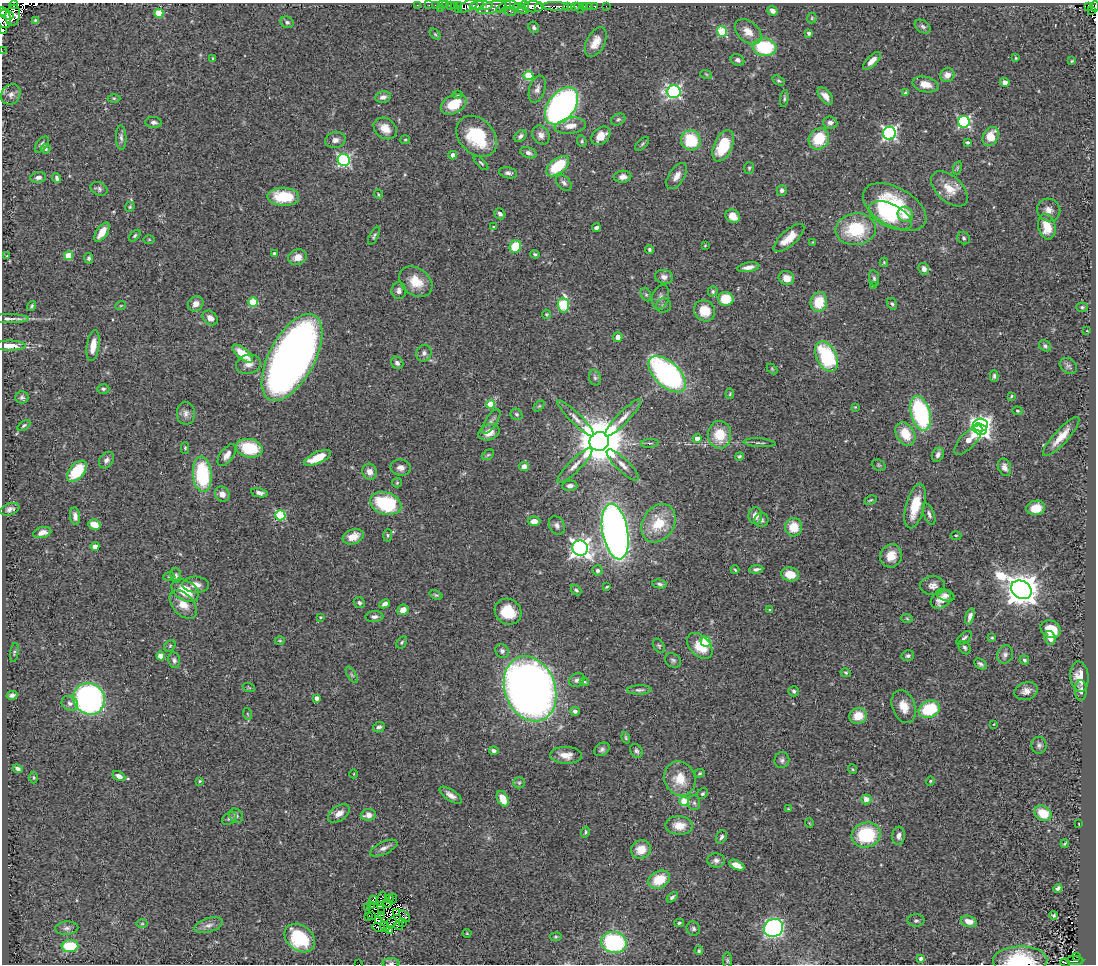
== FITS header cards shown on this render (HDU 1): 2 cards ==
NAXIS1  =                 1094
NAXIS2  =                  962

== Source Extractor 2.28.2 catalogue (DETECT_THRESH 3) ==
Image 1094 x 962 px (HDU 1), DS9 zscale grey, 1 PNG px = 1 image px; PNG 1098 x 966 px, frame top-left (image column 1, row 962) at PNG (2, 3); each listed source drawn as its Kron ellipse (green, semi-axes under 4 px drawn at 4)
Background 0.557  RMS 0.055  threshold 0.166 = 3 sigma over >= 5 px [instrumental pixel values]
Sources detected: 417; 7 with non-positive FLUX_AUTO (blend fragments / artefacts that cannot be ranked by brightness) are neither listed nor drawn; the other 410 listed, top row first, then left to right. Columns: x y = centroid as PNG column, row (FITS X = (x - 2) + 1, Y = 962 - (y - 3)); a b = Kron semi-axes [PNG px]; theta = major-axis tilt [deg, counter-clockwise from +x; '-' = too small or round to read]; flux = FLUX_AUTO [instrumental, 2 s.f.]
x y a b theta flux
14 5 4 2 - 170
417 5 3 2 - 11
429 5 3 2 - 6.3
435 5 2 2 - 13
442 5 3 2 - 6
446 5 2 2 - 3.7
524 5 5 3 - 46
451 6 4 3 - 9.5
455 6 3 3 - 36
458 6 4 3 - 6.9
468 6 11 5 28 100
477 6 7 3 12 300
481 6 12 3 0 230
512 6 7 4 -32 110
555 6 14 4 -1 290
567 6 3 3 - 44
575 6 3 2 - 51
584 6 3 3 - 30
589 6 2 2 - 6.2
595 6 3 3 - 18
606 6 3 2 - 3
1095 6 5 2 - 39
492 7 14 5 14 250
504 7 9 3 37 120
533 7 10 5 1 620
1089 7 3 2 - 10
441 8 3 2 - 10
539 8 3 3 - 120
579 8 6 3 -45 13
458 9 3 2 - 19
521 9 8 4 -30 220
510 11 6 2 -21 32
772 11 5 4 - 16
1091 11 2 2 - 11
2 12 4 2 - 170
159 13 4 4 - 130
7 15 7 5 -18 480
13 15 10 7 80 260
812 18 5 5 - 4.9
4 19 9 7 -82 560
35 20 4 3 - 3
287 22 7 5 -25 8.5
534 27 6 5 - 9.6
923 27 8 6 -32 9.9
3 30 3 2 - 12
722 31 5 5 - 210
748 32 15 10 -40 44
809 33 4 3 - 10
435 34 6 4 -45 5.2
596 42 16 9 63 47
764 47 12 9 -7 240
2 51 2 2 - 6.1
213 58 3 3 - 4
1016 58 3 3 - 3.5
737 60 7 5 -25 12
872 61 11 5 46 27
1072 61 3 3 - 3.4
706 74 6 4 -19 4.6
528 75 5 4 - 130
947 75 7 7 - 29
778 81 7 4 -29 5.6
1005 82 5 4 - 21
925 84 13 7 -12 42
537 89 14 8 72 21
674 91 7 6 - 770
906 93 3 3 - 8.4
11 94 11 9 50 22
458 94 5 4 - 4.8
825 96 10 5 -51 25
383 97 8 5 12 16
114 98 6 4 -1 5.2
784 99 8 4 82 6.5
454 104 14 9 28 97
562 106 21 13 53 1300
618 119 7 5 26 7.1
154 122 8 5 -3 11
964 122 6 6 - 530
830 123 7 6 - 14
570 126 16 8 8 39
385 128 12 9 -37 44
889 133 6 6 - 880
541 135 10 8 -55 21
477 136 23 17 -46 210
520 136 7 5 42 10
601 136 11 7 42 50
991 136 10 7 62 71
121 138 12 5 -87 14
819 139 11 9 52 130
335 140 10 8 10 20
405 140 5 4 - 4.4
691 140 10 9 - 160
582 141 6 4 -71 5.7
968 142 3 3 - 5.7
42 144 9 5 53 12
642 144 9 4 45 6.6
723 146 17 9 66 160
46 149 5 4 - 6.6
528 153 8 5 -20 13
453 155 4 4 - 20
344 160 6 6 - 590
481 163 9 3 -45 5.7
558 166 13 7 39 160
749 168 6 5 - 5.4
957 168 6 4 72 5.4
508 173 9 5 -11 12
677 176 15 7 57 29
38 177 8 5 7 15
623 177 8 6 5 17
57 178 5 4 - 8.4
564 183 9 6 -47 12
99 189 9 6 -25 11
949 189 22 12 -43 64
782 190 5 5 - 11
378 194 5 3 - 4.1
283 197 16 9 -2 150
130 207 5 4 - 4.8
895 207 35 19 -29 320
1049 210 12 11 - 27
500 214 6 5 - 11
905 214 8 7 - 79
733 216 7 6 - 40
890 216 23 11 -25 190
494 227 4 3 - 6.5
1047 227 13 8 -78 86
596 228 4 3 - 9.3
856 229 20 16 7 200
102 232 11 5 56 47
135 236 7 4 46 5.7
374 236 10 4 62 7.4
789 238 19 7 42 55
964 238 7 5 -38 7.4
149 239 5 3 - 3.5
813 242 3 3 - 2.9
705 245 4 4 - 3.3
515 247 6 5 - 120
649 249 4 4 - 6
275 254 3 3 - 13
535 254 5 3 - 5.9
7 256 3 2 - 2.6
68 256 4 4 - 88
297 257 9 7 21 35
89 258 5 4 - 8.1
884 262 5 4 - 4.6
748 267 11 4 9 22
924 269 6 5 - 19
664 277 9 7 -12 19
786 278 8 7 - 40
874 278 8 5 -82 8
416 282 18 13 -37 75
873 285 4 3 - 5.2
399 291 8 7 - 15
713 291 5 4 - 5.5
646 294 7 5 -62 7.7
660 297 12 8 73 18
726 299 8 7 - 94
253 302 5 4 - 160
819 302 10 8 77 100
196 304 8 7 - 24
892 304 6 5 - 7.9
121 305 5 3 - 3.6
563 305 7 5 -88 270
664 305 7 7 - 9.7
32 306 5 3 - 5.5
1082 307 6 4 0 6.6
705 311 11 10 - 76
547 314 5 4 - 3.9
210 318 8 6 -39 24
9 319 20 4 0 17
1087 331 4 2 - 2.3
618 337 5 5 - 17
9 346 16 5 0 62
93 346 15 6 81 47
1045 346 6 5 - 8.8
424 353 8 7 - 14
242 354 12 5 -40 93
292 357 48 23 62 2700
827 357 16 10 -63 290
397 363 7 5 -47 12
248 364 12 9 15 27
1068 366 9 7 -38 11
772 369 6 4 -46 4.1
667 374 23 12 -43 990
994 376 6 4 90 7.9
595 378 8 6 -74 8.1
103 389 6 5 - 7.4
730 394 5 3 - 3.7
1011 396 4 3 - 4
22 397 6 6 - 9.2
491 404 4 4 - 130
539 406 6 4 44 4.5
855 407 4 3 - 3
1017 411 5 4 - 3.9
186 413 11 9 -89 20
921 413 18 9 -75 490
516 414 6 5 - 7
576 418 25 5 -45 26
623 418 25 6 46 34
491 421 14 6 57 14
24 425 7 4 34 5.8
980 425 7 6 - 860
980 429 7 5 -22 1400
489 432 11 7 21 32
905 434 12 9 -60 83
720 435 14 11 -87 97
1061 437 26 7 47 60
697 438 4 4 - 26
968 440 19 7 47 59
599 441 10 9 - 20000
650 443 9 3 4 6
759 443 16 3 -3 8.9
185 448 6 4 -90 4.6
249 448 13 9 -11 160
227 455 13 6 53 26
488 455 6 4 29 5.8
938 455 7 5 65 15
739 456 4 4 - 5.1
317 458 15 5 24 83
106 460 9 6 54 15
575 465 24 6 45 30
623 465 21 6 -44 28
879 465 7 5 -20 6
524 466 5 4 - 27
1005 467 9 6 -69 16
401 468 10 8 -9 22
77 471 12 7 50 130
370 472 8 7 - 25
202 474 18 9 -85 300
397 483 5 4 - 4.4
570 486 7 5 3 15
259 493 8 4 -10 13
222 494 8 7 - 24
871 500 6 4 27 4.7
386 503 16 11 -18 250
915 506 23 9 75 110
1036 508 9 7 10 53
10 509 10 5 20 13
929 514 11 5 -69 12
280 515 5 5 - 270
75 516 9 5 -82 17
755 516 8 7 - 29
761 520 7 7 - 11
534 521 6 4 4 26
658 523 20 15 58 120
94 524 6 5 - 56
557 525 10 7 -62 15
794 527 9 8 - 69
42 532 9 5 13 25
615 532 28 12 -80 2400
388 535 6 4 87 5.1
956 535 5 3 - 3.8
353 537 11 7 21 45
95 546 4 4 - 23
580 548 8 7 - 2000
891 556 12 10 64 45
756 569 7 4 6 10
597 570 5 5 - 10
735 570 4 3 - 3.9
790 574 9 7 -12 61
176 575 7 5 -80 9.2
169 576 5 3 - 3.8
660 584 7 4 -10 8.3
196 585 13 8 -3 30
933 586 12 9 0 22
607 587 4 3 - 4.3
185 590 15 10 -30 96
576 590 6 4 -44 7.4
1021 590 11 8 -32 7800
436 595 7 4 -20 5.7
945 595 9 5 -22 13
941 599 11 8 37 34
359 603 6 5 - 8.8
183 604 17 10 -48 51
385 604 5 4 - 14
403 610 6 5 - 30
770 610 3 3 - 4.9
508 612 14 12 -36 100
970 616 8 4 72 16
320 617 3 2 - 3.1
374 617 9 5 4 13
907 619 6 4 -4 4.7
1051 629 10 8 -26 76
964 638 9 5 41 8.6
992 638 4 3 - 4.5
1050 638 7 5 -69 27
280 641 5 3 - 4
402 642 7 4 59 5.8
706 642 5 5 - 160
170 646 6 5 - 6.4
659 646 8 5 -56 6.6
700 646 15 10 -46 82
965 648 7 5 -57 8.3
502 651 7 6 - 11
14 652 9 3 80 4.4
1005 654 9 7 61 16
161 656 4 4 - 62
908 656 6 5 - 9.2
174 660 8 6 -80 10
673 660 8 6 -28 9.5
1024 660 5 4 - 6.9
980 664 7 4 -33 9.3
846 673 5 3 - 5
352 675 9 4 -60 7.3
1079 677 15 9 -85 44
577 680 8 6 34 12
584 682 4 4 - 4.4
249 688 6 4 -19 4.4
530 689 33 25 -69 4300
639 690 12 4 2 11
1081 690 10 6 -90 14
794 691 5 5 - 6.5
1026 691 12 8 17 26
12 695 5 4 - 9.8
317 698 4 4 - 22
89 699 16 15 - 1100
70 703 8 7 - 15
904 706 17 11 -71 51
929 709 11 8 21 210
575 711 4 4 - 13
248 714 6 3 -70 3.9
858 716 9 8 - 66
994 724 3 2 - 2.2
379 727 6 5 - 10
626 738 6 3 -71 5.4
1039 745 8 7 - 12
602 749 8 6 32 11
494 751 5 4 - 13
636 751 7 5 -58 8.7
566 755 16 8 -2 37
782 760 8 7 - 11
18 769 5 4 - 9.4
852 769 5 3 - 3.7
700 773 5 4 - 5
354 774 4 3 - 2.6
119 776 7 4 -28 18
33 777 6 3 -89 3.8
680 779 17 15 -66 79
200 781 3 3 - 3.9
930 781 4 4 - 4.2
519 783 6 5 - 7.8
702 794 6 5 - 6.3
451 795 13 5 -34 22
503 799 8 5 -62 47
866 799 5 5 - 27
684 801 5 4 - 130
694 803 7 6 - 9.5
788 809 4 3 - 3.5
1043 813 9 7 -30 86
339 814 12 7 34 31
368 815 7 6 - 26
236 816 7 6 - 11
229 818 8 5 37 8
809 823 5 3 - 2.6
1079 824 3 2 - 3
679 826 13 9 -3 55
585 832 5 4 - 5.4
866 835 15 12 12 230
899 836 9 6 82 17
722 837 7 5 63 9.9
1065 844 4 3 - 4.6
384 848 15 6 25 18
641 849 10 9 - 56
716 860 8 7 - 15
737 865 8 4 -25 35
659 880 11 8 26 100
1058 888 4 3 - 11
672 897 6 4 38 9.1
381 898 7 2 70 4.7
390 898 3 3 - 2.7
393 899 5 2 - 5.9
374 900 5 4 - 3.1
388 903 5 2 - 9.2
372 906 3 2 - 3.1
380 906 4 3 - 14
368 908 2 2 - 1.7
382 911 4 2 - 5.6
396 912 3 2 - 4.3
372 915 3 2 - 2
381 915 3 2 - 4.7
1054 915 4 4 - 5.3
368 916 3 2 - 3.7
405 916 7 4 -54 19
379 920 3 2 - 3.2
916 921 8 6 1 8.7
969 921 8 5 -16 34
392 922 5 2 - 0.45
402 922 2 2 - 1.9
679 923 5 3 - 6.4
142 924 5 3 - 4.1
209 925 15 7 16 20
385 926 5 2 - 2
399 926 4 2 - 2
379 927 6 3 -15 3.3
67 928 11 6 4 14
774 928 10 9 - 750
693 929 7 6 - 9.1
389 930 4 3 - 3.1
467 933 4 4 - 3.4
556 937 6 4 6 4.8
300 938 17 12 -39 240
614 942 12 10 -12 440
70 946 8 6 6 160
699 951 4 4 - 5.2
1077 956 3 2 - 7.2
921 958 4 4 - 12
727 960 8 4 -90 5
1020 960 27 13 1 200
1075 961 8 4 -3 57
391 963 8 5 0 10
1065 963 5 2 - 14
359 964 2 2 - 9.5
At the frame edge (FLAGS 8, measured only in part): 10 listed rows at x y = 14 5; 1095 6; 2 12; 4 19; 3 30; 2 51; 1020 960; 391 963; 1065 963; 359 964
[7 non-positive-flux detections neither listed nor drawn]